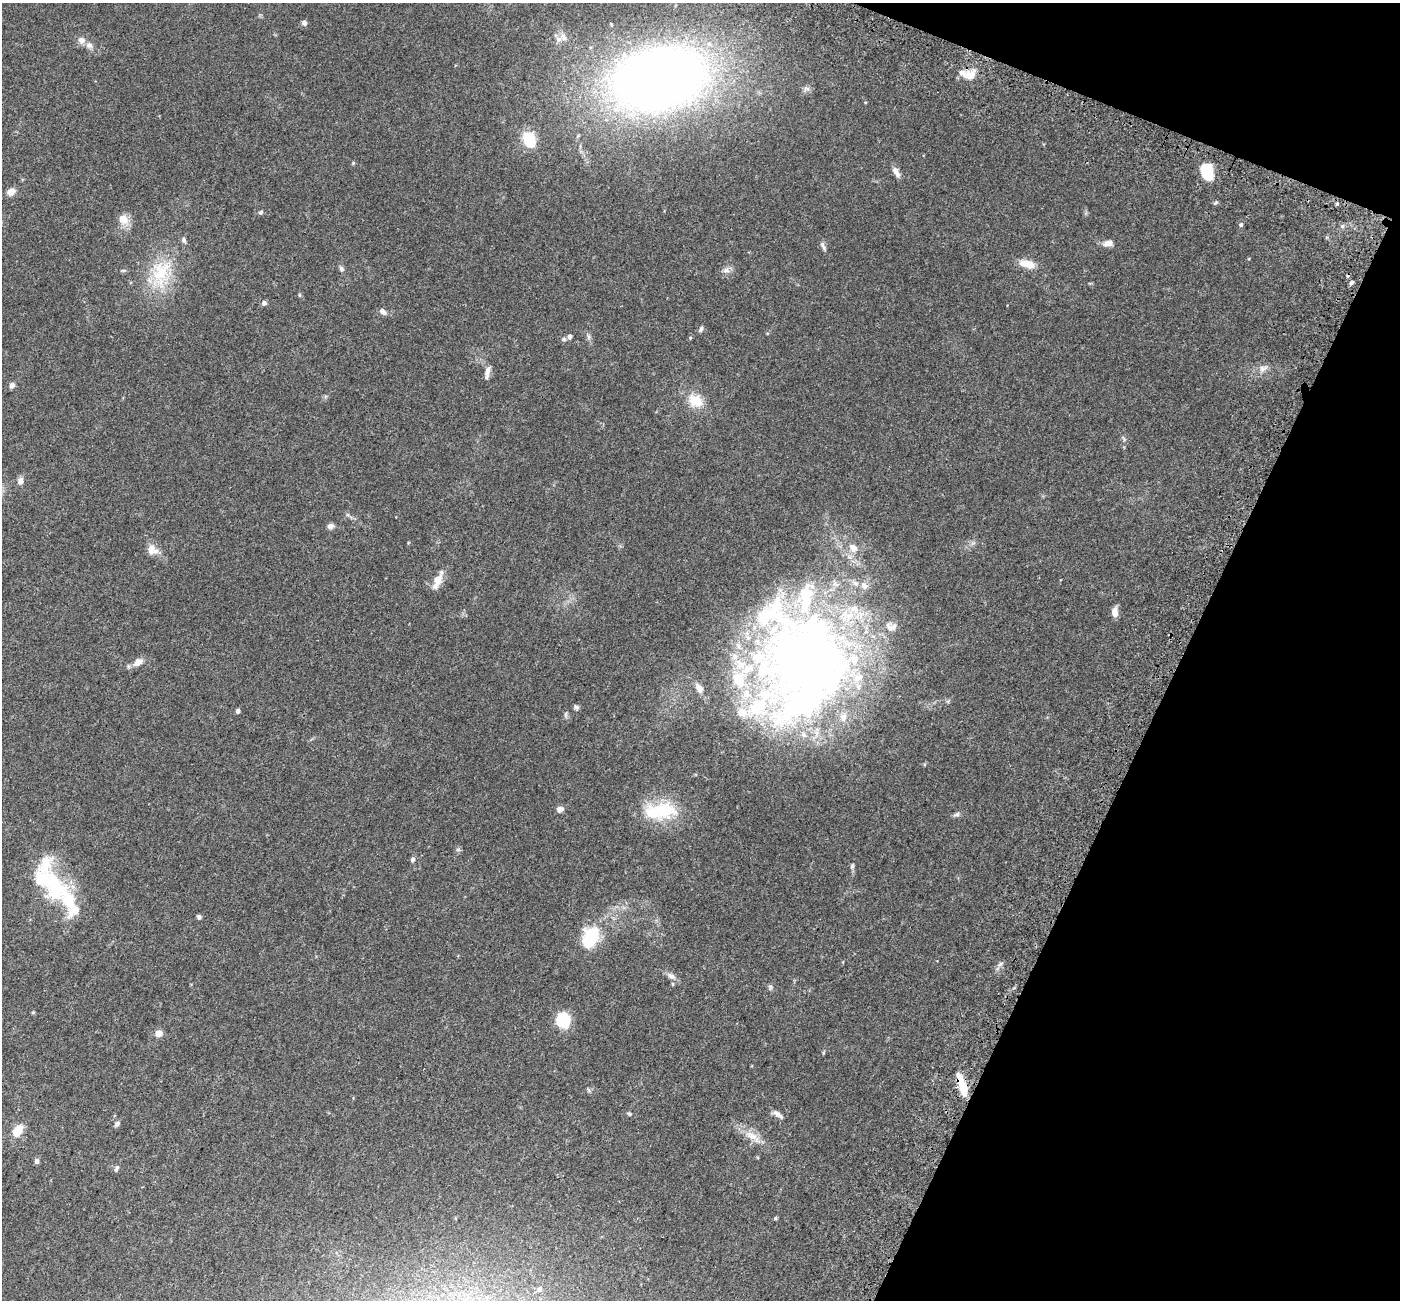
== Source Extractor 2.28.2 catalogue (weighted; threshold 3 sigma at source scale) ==
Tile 8 of 4 x 4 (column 4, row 2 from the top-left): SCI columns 4296-5693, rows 2989-4286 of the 5785 x 5911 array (HDU 1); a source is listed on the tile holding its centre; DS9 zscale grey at full resolution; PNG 1402 x 1302 px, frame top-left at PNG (2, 3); no overlay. Shown black and unused: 19% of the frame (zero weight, under 3 of 5 exposures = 6% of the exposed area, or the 3 px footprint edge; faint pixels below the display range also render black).
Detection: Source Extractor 2.28.2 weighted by HDU 2 'WHT'; one run over the whole footprint, this tile lists its part. Background 0.0315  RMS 0.0028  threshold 0.0128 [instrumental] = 3 sigma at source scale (4.5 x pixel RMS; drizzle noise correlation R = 1.50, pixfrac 1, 0.0396/0.0396 arcsec/px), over >= 5 px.
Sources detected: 98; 5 inside a brighter object's white glare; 1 cosmic-ray / hot-pixel residue — not listed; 22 inside a brighter listed object's ellipse — not listed separately; the other 70 listed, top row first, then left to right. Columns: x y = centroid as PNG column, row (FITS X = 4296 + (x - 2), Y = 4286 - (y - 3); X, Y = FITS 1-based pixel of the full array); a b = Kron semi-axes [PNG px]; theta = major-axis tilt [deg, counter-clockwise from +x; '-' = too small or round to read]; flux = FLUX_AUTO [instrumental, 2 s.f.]
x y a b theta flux
304 23 6 6 - 0.78
564 37 12 7 -62 1.4
82 40 8 8 - 1.4
89 45 9 8 - 1.2
971 75 13 11 49 2.8
660 79 88 58 13 260
806 88 9 6 11 0.84
531 140 21 9 -76 5.6
1206 171 14 10 -77 10
896 172 13 6 -61 1.6
11 192 9 7 34 2
1216 202 6 4 20 0.38
1337 204 5 4 - 0.35
261 212 6 5 - 0.46
123 219 15 12 -48 2.7
1241 224 5 5 - 0.53
1342 226 6 5 - 0.55
184 240 7 5 -64 0.59
1108 243 12 7 3 1.7
823 246 11 5 -66 0.74
1027 264 17 8 -14 4.3
341 269 7 6 - 0.66
726 270 9 6 -3 1.1
161 273 43 25 81 14
1351 282 7 4 44 0.5
300 295 6 3 -70 0.29
264 303 5 5 - 0.81
383 312 9 6 -39 1
701 329 8 5 67 0.55
570 336 6 6 - 0.76
588 337 7 4 -90 0.56
1262 369 9 8 - 1.3
487 372 16 6 80 1.5
12 385 7 6 - 0.81
695 401 19 15 -33 5.4
21 481 10 8 78 1.2
330 526 7 6 - 1.2
853 548 13 10 -48 2.4
152 550 15 12 -39 2.4
437 580 15 10 65 3.1
1115 612 10 6 -84 2.2
805 659 119 94 26 220
138 662 13 8 32 2.1
576 707 7 5 -38 0.59
238 711 4 4 - 0.86
566 714 8 4 89 0.48
560 809 7 6 - 1.4
660 811 44 21 5 14
957 814 8 5 29 0.62
413 859 6 5 - 0.73
852 867 7 5 70 0.5
54 886 49 32 -62 20
199 917 5 5 - 0.67
590 938 23 15 62 13
671 976 13 7 -26 1.2
672 984 6 4 -89 0.32
770 987 7 5 -61 0.5
33 1012 5 4 - 0.28
563 1020 9 8 - 17
159 1033 7 6 - 2.4
963 1088 15 7 -79 6.6
629 1114 6 4 -43 0.4
778 1114 16 6 -36 1.3
117 1123 7 5 57 0.78
17 1131 10 7 56 5.4
753 1136 29 9 -38 3.8
37 1161 5 5 - 0.9
116 1168 9 5 63 0.58
775 1218 5 4 - 0.3
540 1289 8 6 64 0.89
Overlapping masked pixels (flux is a lower limit): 1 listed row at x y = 963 1088
Isophote crosses this tile's border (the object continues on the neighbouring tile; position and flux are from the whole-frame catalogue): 1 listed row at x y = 660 79